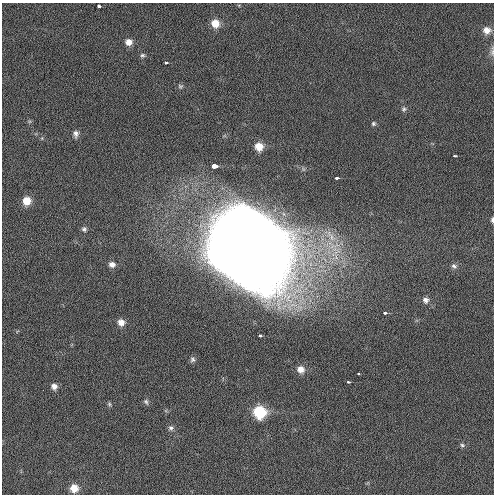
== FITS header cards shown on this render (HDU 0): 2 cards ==
NAXIS1  =                  492 / Axis length
NAXIS2  =                  492 / Axis length

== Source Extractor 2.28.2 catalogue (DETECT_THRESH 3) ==
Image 492 x 492 px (HDU 0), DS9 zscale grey, 1 PNG px = 1 image px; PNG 496 x 496 px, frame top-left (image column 1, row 492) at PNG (2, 3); no overlay
Background 2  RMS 3.3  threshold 9.76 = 3 sigma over >= 5 px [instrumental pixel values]
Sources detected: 36; all 36 listed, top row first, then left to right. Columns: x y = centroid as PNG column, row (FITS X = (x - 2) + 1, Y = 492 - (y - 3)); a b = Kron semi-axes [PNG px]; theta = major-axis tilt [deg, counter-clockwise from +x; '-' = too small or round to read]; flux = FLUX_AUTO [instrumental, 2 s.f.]
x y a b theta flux
99 6 4 3 - 940
215 23 8 7 - 2800
487 30 9 8 - 1700
129 42 7 7 - 1500
492 51 14 5 -89 730
142 55 6 5 - 400
166 63 3 3 - 620
180 86 7 5 -13 350
404 109 6 5 - 370
373 124 5 5 - 330
76 134 7 6 - 780
259 146 8 7 - 2800
454 156 3 3 - 450
214 166 3 3 - 13000
337 178 3 3 - 1300
27 201 7 7 - 2900
492 220 7 4 -90 550
84 229 6 5 - 490
249 248 61 55 -50 850000
112 264 7 6 - 1000
454 266 8 7 - 710
425 300 8 8 - 960
385 313 3 3 - 770
121 322 8 7 - 1600
260 335 3 3 - 810
193 359 8 7 - 650
301 369 9 8 - 1800
358 374 3 3 - 360
348 382 3 2 - 500
54 386 7 7 - 1100
146 402 8 6 -63 550
109 404 6 5 - 370
259 412 9 8 - 13000
171 428 8 7 - 650
462 445 6 5 - 430
74 488 8 8 - 2900
At the frame edge (FLAGS 8, measured only in part): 2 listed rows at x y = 492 51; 492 220